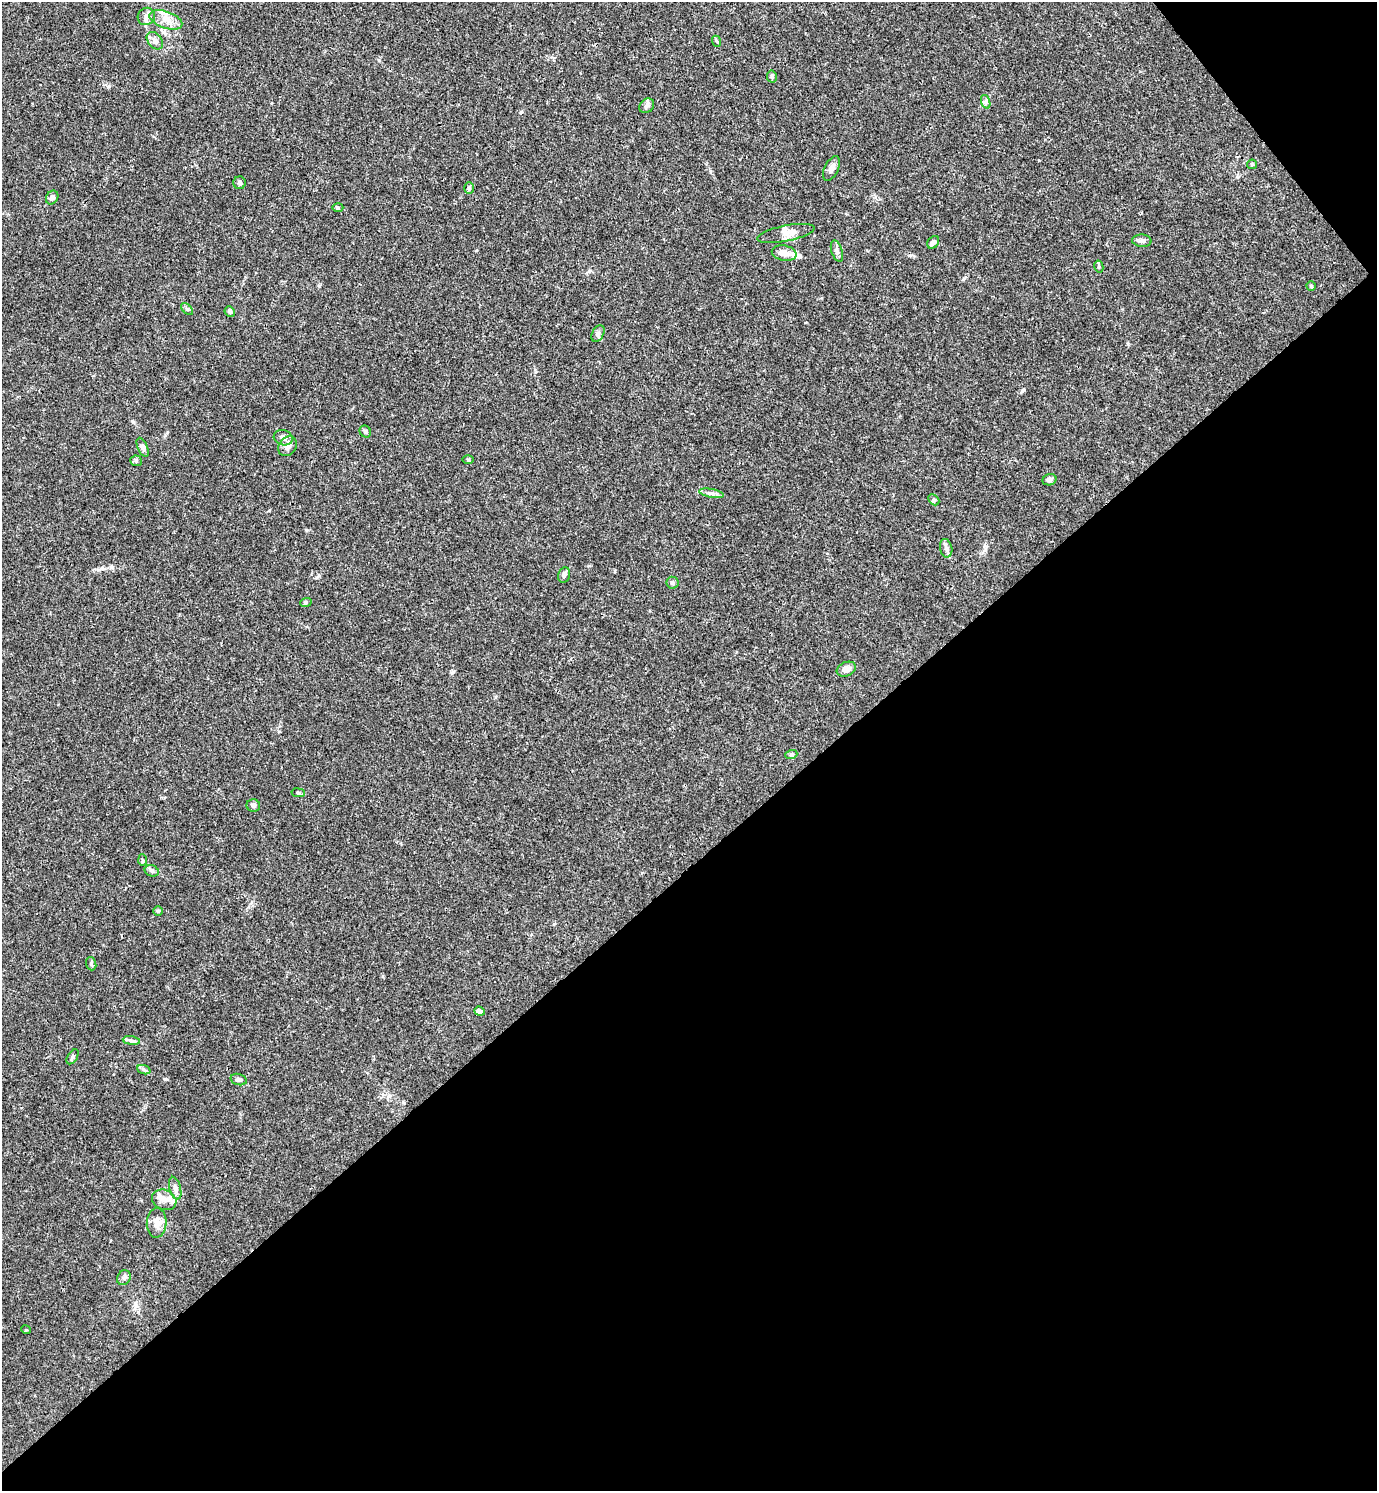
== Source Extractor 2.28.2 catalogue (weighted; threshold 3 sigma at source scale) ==
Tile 12 of 4 x 4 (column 4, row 3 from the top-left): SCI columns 4426-5800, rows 1491-2979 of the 5958 x 5961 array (HDU 1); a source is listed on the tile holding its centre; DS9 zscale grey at full resolution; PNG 1379 x 1493 px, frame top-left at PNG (2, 2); each listed source drawn as its Kron ellipse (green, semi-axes under 4 px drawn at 4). Shown black and unused: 43% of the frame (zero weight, under 3 of 4 exposures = <1% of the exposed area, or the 3 px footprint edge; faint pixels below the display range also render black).
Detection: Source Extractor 2.28.2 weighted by HDU 2 'WHT'; one run over the whole footprint, this tile lists its part. Background 0.016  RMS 0.0021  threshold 0.00952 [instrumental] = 3 sigma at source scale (4.5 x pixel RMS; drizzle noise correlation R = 1.50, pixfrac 1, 0.05/0.05 arcsec/px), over >= 5 px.
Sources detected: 58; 4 inside a brighter listed object's ellipse — not listed separately; the other 54 listed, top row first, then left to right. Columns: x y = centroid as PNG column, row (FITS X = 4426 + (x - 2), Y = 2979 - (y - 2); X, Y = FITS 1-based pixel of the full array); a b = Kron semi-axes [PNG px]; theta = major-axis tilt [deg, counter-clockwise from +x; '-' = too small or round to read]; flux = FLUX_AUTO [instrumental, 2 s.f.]
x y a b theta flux
146 16 9 8 - 0.94
166 20 17 8 -19 2
155 41 10 7 -51 0.89
716 41 6 3 -69 0.25
772 76 6 5 - 0.45
986 102 7 4 -71 0.47
647 106 8 6 44 0.58
1252 164 5 4 - 0.25
831 168 13 7 64 1
239 183 6 6 - 0.39
469 188 6 5 - 0.4
52 198 7 5 57 0.75
338 208 5 3 - 0.3
786 233 29 8 11 2
1142 241 9 6 -2 0.72
933 242 7 5 47 0.67
837 251 11 5 -72 0.68
784 253 12 7 -12 1.5
1099 267 6 4 -78 0.31
1311 286 4 4 - 0.25
187 309 7 4 -44 0.36
230 311 5 5 - 0.44
598 334 9 5 63 0.56
365 432 6 5 - 0.51
283 438 9 7 -16 0.85
288 446 10 8 50 1.3
143 447 10 5 -67 0.61
468 459 6 4 -2 0.26
136 461 5 5 - 0.35
1049 480 7 5 21 0.58
711 493 12 3 -10 0.71
934 500 6 4 -45 0.35
946 548 9 6 -79 0.72
564 575 8 6 77 0.67
672 583 6 6 - 0.47
306 602 6 4 20 0.28
846 669 10 7 23 1.2
791 755 6 4 19 0.29
298 793 7 3 -9 0.26
253 805 7 6 - 0.55
142 860 6 4 -87 0.31
152 871 7 5 -17 0.47
158 911 4 4 - 0.32
91 964 7 5 -72 0.34
479 1011 5 4 - 0.7
131 1041 9 4 -9 0.53
73 1057 8 4 57 0.42
144 1070 7 4 -20 0.4
239 1080 8 5 -17 0.55
175 1188 12 5 -75 0.84
164 1200 12 10 -24 1.6
157 1223 15 10 86 1.7
124 1278 8 6 59 0.61
26 1330 5 3 - 0.18
Unlisted compact peaks at least as high as the median listed source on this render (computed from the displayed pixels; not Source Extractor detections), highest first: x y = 165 1079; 521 112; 133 422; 1022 391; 453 672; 306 530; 109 86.